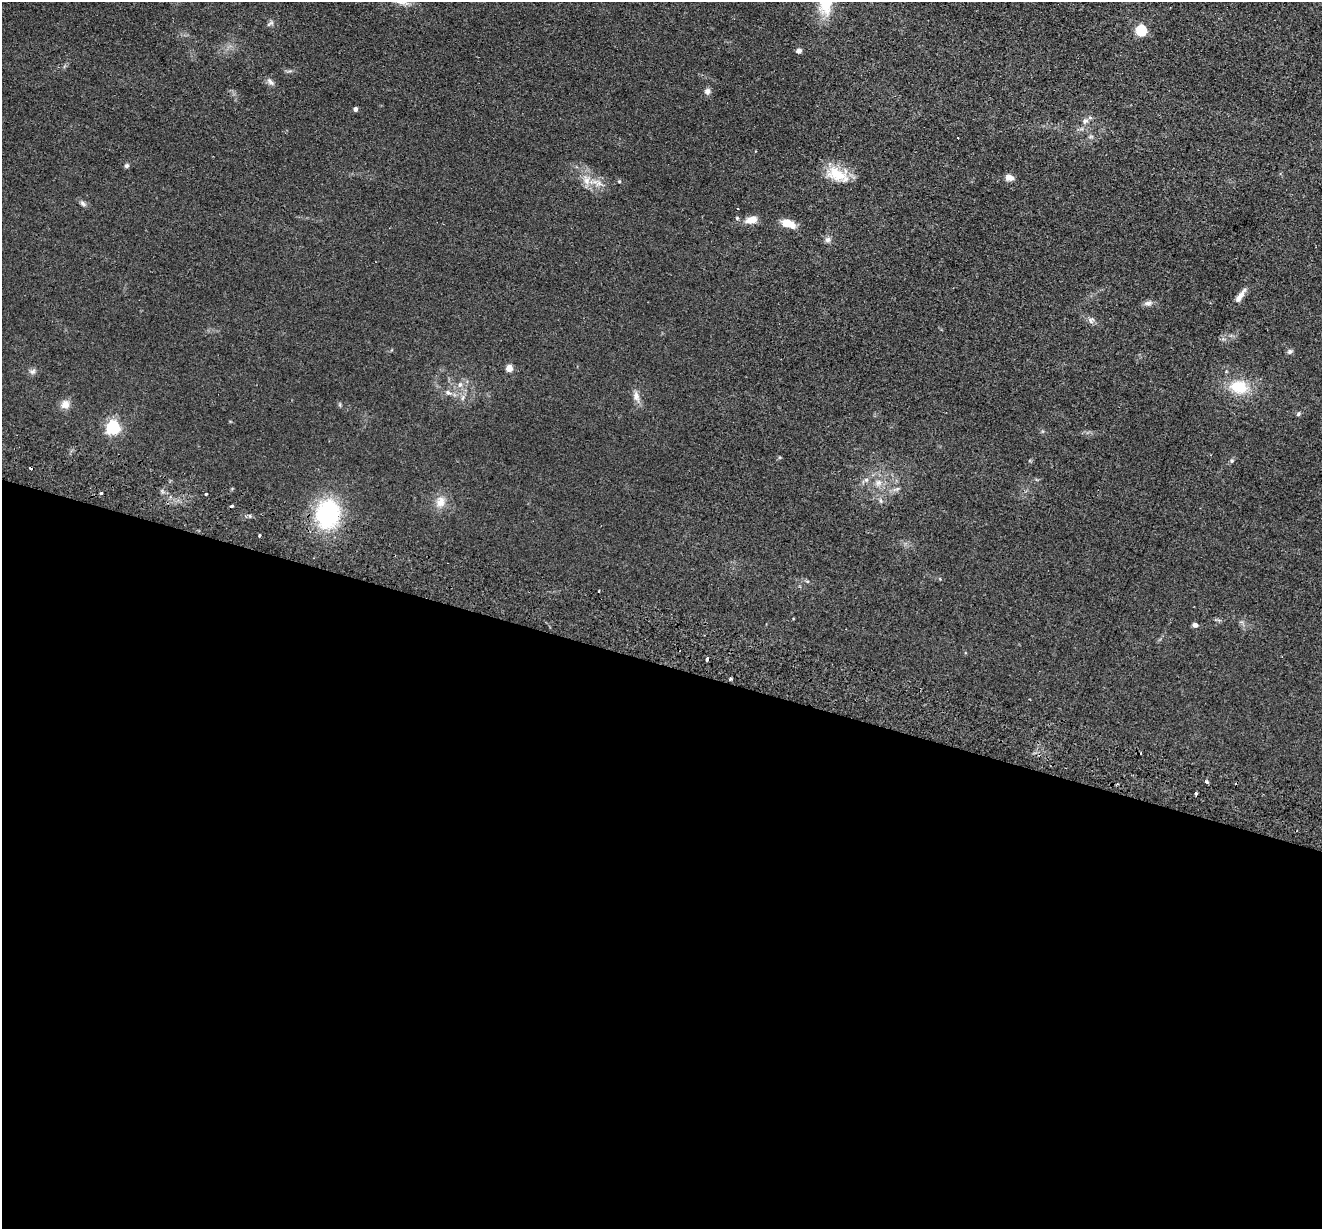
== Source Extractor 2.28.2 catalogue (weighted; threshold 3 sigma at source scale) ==
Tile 14 of 4 x 4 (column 2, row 4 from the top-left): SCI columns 1341-2660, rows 188-1414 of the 5321 x 5409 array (HDU 1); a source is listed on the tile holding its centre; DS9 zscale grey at full resolution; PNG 1324 x 1231 px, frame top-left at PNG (2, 2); no overlay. Shown black and unused: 46% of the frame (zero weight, under 2 of 3 exposures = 3% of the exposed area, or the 3 px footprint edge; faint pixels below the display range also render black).
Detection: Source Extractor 2.28.2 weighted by HDU 2 'WHT'; one run over the whole footprint, this tile lists its part. Background 0.0578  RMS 0.0092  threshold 0.0416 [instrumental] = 3 sigma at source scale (4.5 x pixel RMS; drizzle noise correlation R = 1.50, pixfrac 1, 0.05/0.05 arcsec/px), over >= 5 px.
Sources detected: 45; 3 cosmic-ray / hot-pixel residue — not listed; the other 42 listed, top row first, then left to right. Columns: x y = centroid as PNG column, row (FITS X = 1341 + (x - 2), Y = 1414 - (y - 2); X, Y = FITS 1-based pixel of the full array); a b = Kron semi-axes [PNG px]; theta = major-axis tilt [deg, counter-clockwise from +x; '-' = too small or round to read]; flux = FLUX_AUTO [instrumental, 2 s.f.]
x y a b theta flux
269 24 11 3 40 1.7
1141 30 5 5 - 70
799 51 6 5 - 2.7
270 82 11 5 -45 2.9
707 91 8 7 - 2.9
355 109 4 4 - 3
1085 121 8 6 15 2.7
126 166 6 5 - 1.7
837 174 29 17 -21 21
1009 177 12 7 -19 4.2
586 181 9 7 -89 5
619 181 5 3 - 0.84
83 204 9 4 -48 2.1
737 208 2 2 - 0.88
752 220 14 8 15 9.2
788 223 14 7 -17 14
827 240 8 8 - 2.9
1240 296 21 5 56 5.8
1148 303 10 6 14 3.1
1290 351 7 6 - 2.1
509 368 5 4 - 15
32 372 7 4 0 2
460 384 7 5 52 2.6
1239 387 21 15 -12 26
448 393 7 6 - 2.5
636 396 11 7 -85 4.8
65 404 11 10 - 6.4
1298 414 5 5 - 1.5
113 427 6 6 - 170
1232 461 5 5 - 1.4
866 480 6 5 - 2
878 483 9 6 53 3.4
101 493 3 3 - 2
206 494 3 3 - 2.7
441 502 15 11 73 9.1
328 514 25 19 82 98
259 535 3 3 - 2.3
1195 625 5 5 - 3
707 659 4 3 - 4.6
730 679 3 3 - 3.6
1207 782 4 3 - 2.2
1196 793 3 3 - 1.7